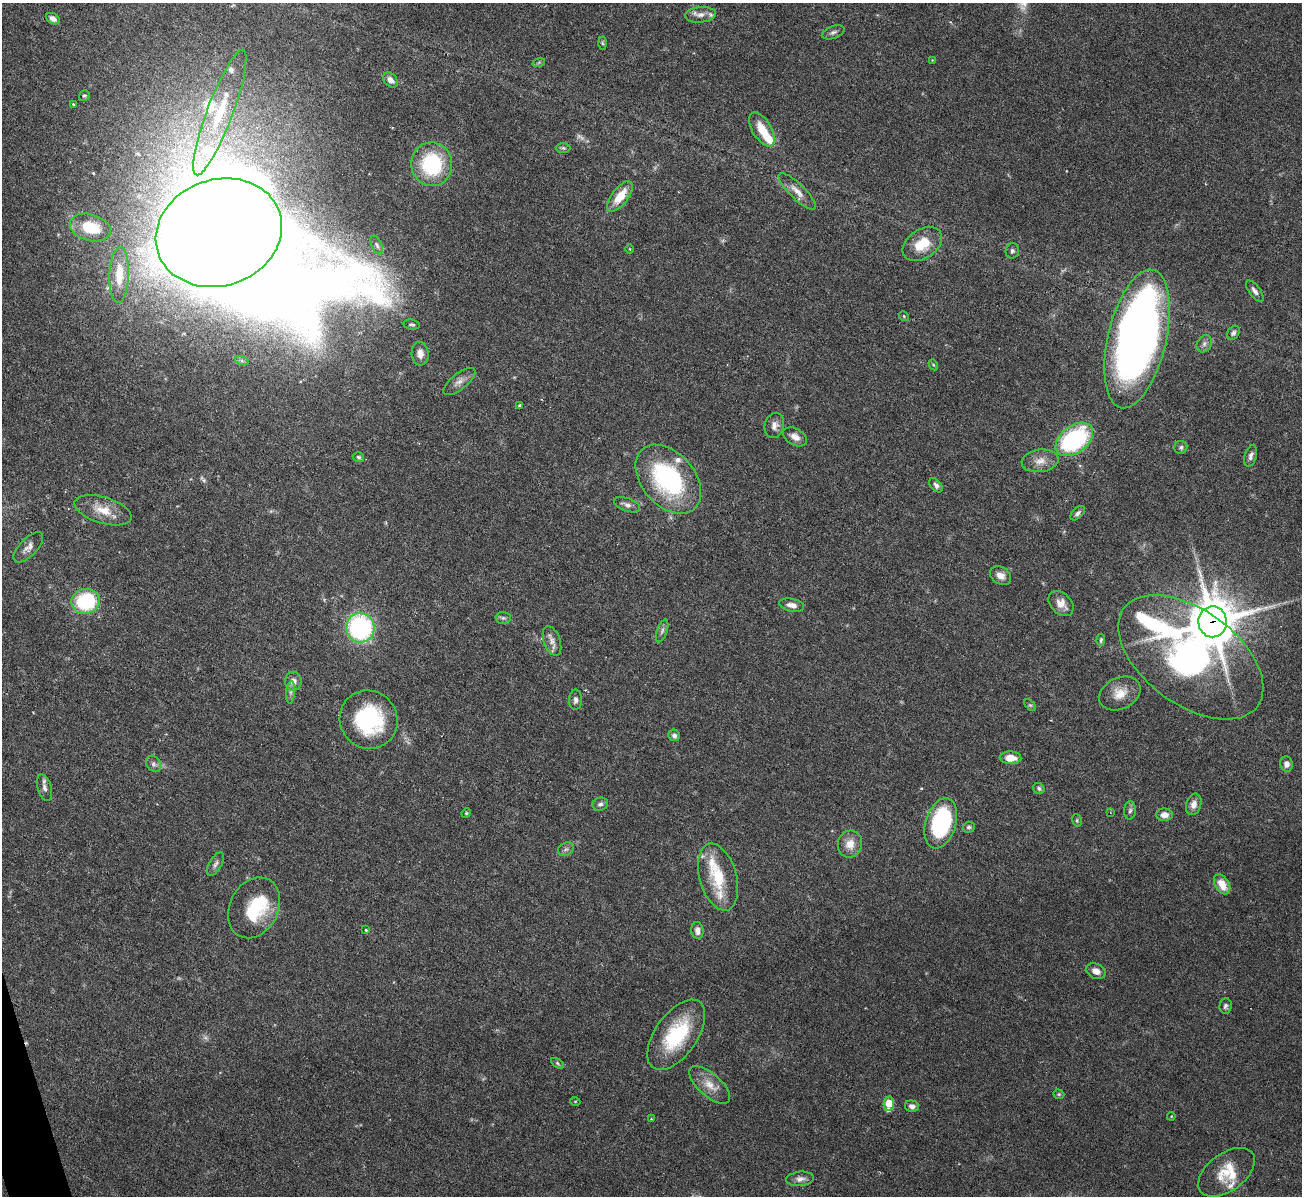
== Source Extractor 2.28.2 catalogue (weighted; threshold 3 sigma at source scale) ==
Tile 7 of 4 x 4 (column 3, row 2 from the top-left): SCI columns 2599-3898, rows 2531-3724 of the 5198 x 5182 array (HDU 1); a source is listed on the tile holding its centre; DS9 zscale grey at full resolution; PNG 1304 x 1198 px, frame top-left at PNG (2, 3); each listed source drawn as its Kron ellipse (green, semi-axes under 4 px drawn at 4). Shown black and unused: <1% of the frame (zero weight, under 3 of 6 exposures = <1% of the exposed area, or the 3 px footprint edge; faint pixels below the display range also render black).
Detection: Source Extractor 2.28.2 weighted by HDU 2 'WHT'; one run over the whole footprint, this tile lists its part. Background 0.0886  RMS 0.0033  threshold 0.0136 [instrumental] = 3 sigma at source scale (4.09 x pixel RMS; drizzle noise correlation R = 1.36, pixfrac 0.8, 0.05/0.05 arcsec/px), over >= 5 px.
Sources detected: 118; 4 too faint to see at this stretch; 4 inside a brighter object's white glare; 1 cosmic-ray / hot-pixel residue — neither listed nor drawn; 10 inside a brighter listed object's ellipse — not listed separately; the other 99 listed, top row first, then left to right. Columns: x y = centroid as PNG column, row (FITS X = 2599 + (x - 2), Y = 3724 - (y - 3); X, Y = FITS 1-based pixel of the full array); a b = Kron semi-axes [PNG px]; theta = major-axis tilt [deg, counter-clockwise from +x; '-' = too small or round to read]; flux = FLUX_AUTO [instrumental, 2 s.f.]
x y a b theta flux
701 15 15 8 6 2.1
53 19 7 5 -30 1.5
833 32 12 6 19 1.1
602 43 6 4 -88 0.45
932 60 3 3 - 0.19
539 62 6 4 19 0.48
390 80 8 6 -46 1.8
84 96 5 5 - 0.49
73 104 3 3 - 0.27
220 113 67 13 69 17
762 129 19 9 -60 7
563 148 7 5 -1 0.59
432 164 22 20 -80 25
797 191 25 7 -44 3.1
620 196 18 8 52 6.9
90 227 21 13 -16 11
219 233 64 53 19 1200
922 244 21 14 34 8.2
377 245 10 5 -65 0.92
630 249 5 3 - 0.28
1012 251 7 6 - 0.79
119 275 28 10 88 7.7
1255 291 12 5 -53 1.4
904 316 5 4 - 0.37
412 325 8 5 -8 0.63
1233 333 8 5 57 0.96
1137 339 71 29 77 210
1204 344 9 7 61 1.2
420 354 12 8 -85 2.3
242 361 7 4 -19 0.6
933 365 6 4 -60 0.38
459 382 19 8 38 2.2
520 405 3 3 - 0.46
774 425 12 9 75 2
795 437 13 8 -29 2.1
1074 439 21 13 37 41
1181 447 6 6 - 0.67
1251 456 11 6 73 1.2
359 457 6 5 - 0.58
1040 461 19 11 7 3.4
668 479 39 26 -49 44
936 485 8 5 -50 1.2
627 505 14 6 -20 1.4
103 510 29 13 -17 6
1078 513 9 5 43 0.89
28 547 19 9 46 2.1
1001 576 11 8 -33 2.2
86 601 14 12 8 26
1061 603 14 10 -44 3.1
792 605 12 6 -11 2
503 618 7 6 - 0.67
1213 622 15 14 - 1100
360 628 15 14 - 48
662 631 12 5 70 1
1101 640 6 4 88 0.48
552 641 15 8 -70 2.1
1191 657 83 47 -36 160
293 681 9 8 - 1.9
291 692 11 4 85 0.94
1120 693 22 15 27 5.2
575 700 10 6 88 1.2
1030 705 7 4 -44 0.47
369 720 30 28 -52 29
674 735 6 5 - 1
1011 758 11 6 -3 4.5
153 764 8 7 - 0.98
1286 764 7 6 - 1.6
44 788 13 7 -74 1.5
1039 788 6 5 - 0.71
600 804 8 6 21 1
1194 804 11 7 73 2.2
1130 810 9 6 86 0.85
1110 812 4 3 - 0.25
466 813 5 4 - 0.41
1164 815 8 6 1 2.3
1077 820 6 4 -72 0.45
941 823 26 15 73 34
969 827 6 5 - 0.59
850 844 13 12 - 3.6
566 849 8 6 27 0.96
215 864 13 6 60 1.1
718 877 34 18 -75 13
1222 884 11 7 -58 4.6
254 908 32 24 62 17
366 930 4 3 - 0.42
697 930 8 6 -84 1.9
1096 971 10 7 -25 2.3
1225 1006 8 6 84 0.84
676 1035 40 21 55 22
557 1063 7 4 -33 0.48
710 1085 25 11 -41 4.4
1059 1094 6 4 -20 0.4
575 1101 5 3 - 0.29
889 1103 7 5 81 8.2
912 1106 7 5 -12 1.1
1171 1116 4 3 - 0.29
651 1119 3 3 - 0.25
1226 1172 32 18 36 8.1
800 1179 14 7 5 1.7
Overlapping masked pixels (flux is a lower limit): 2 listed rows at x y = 1213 622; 1191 657